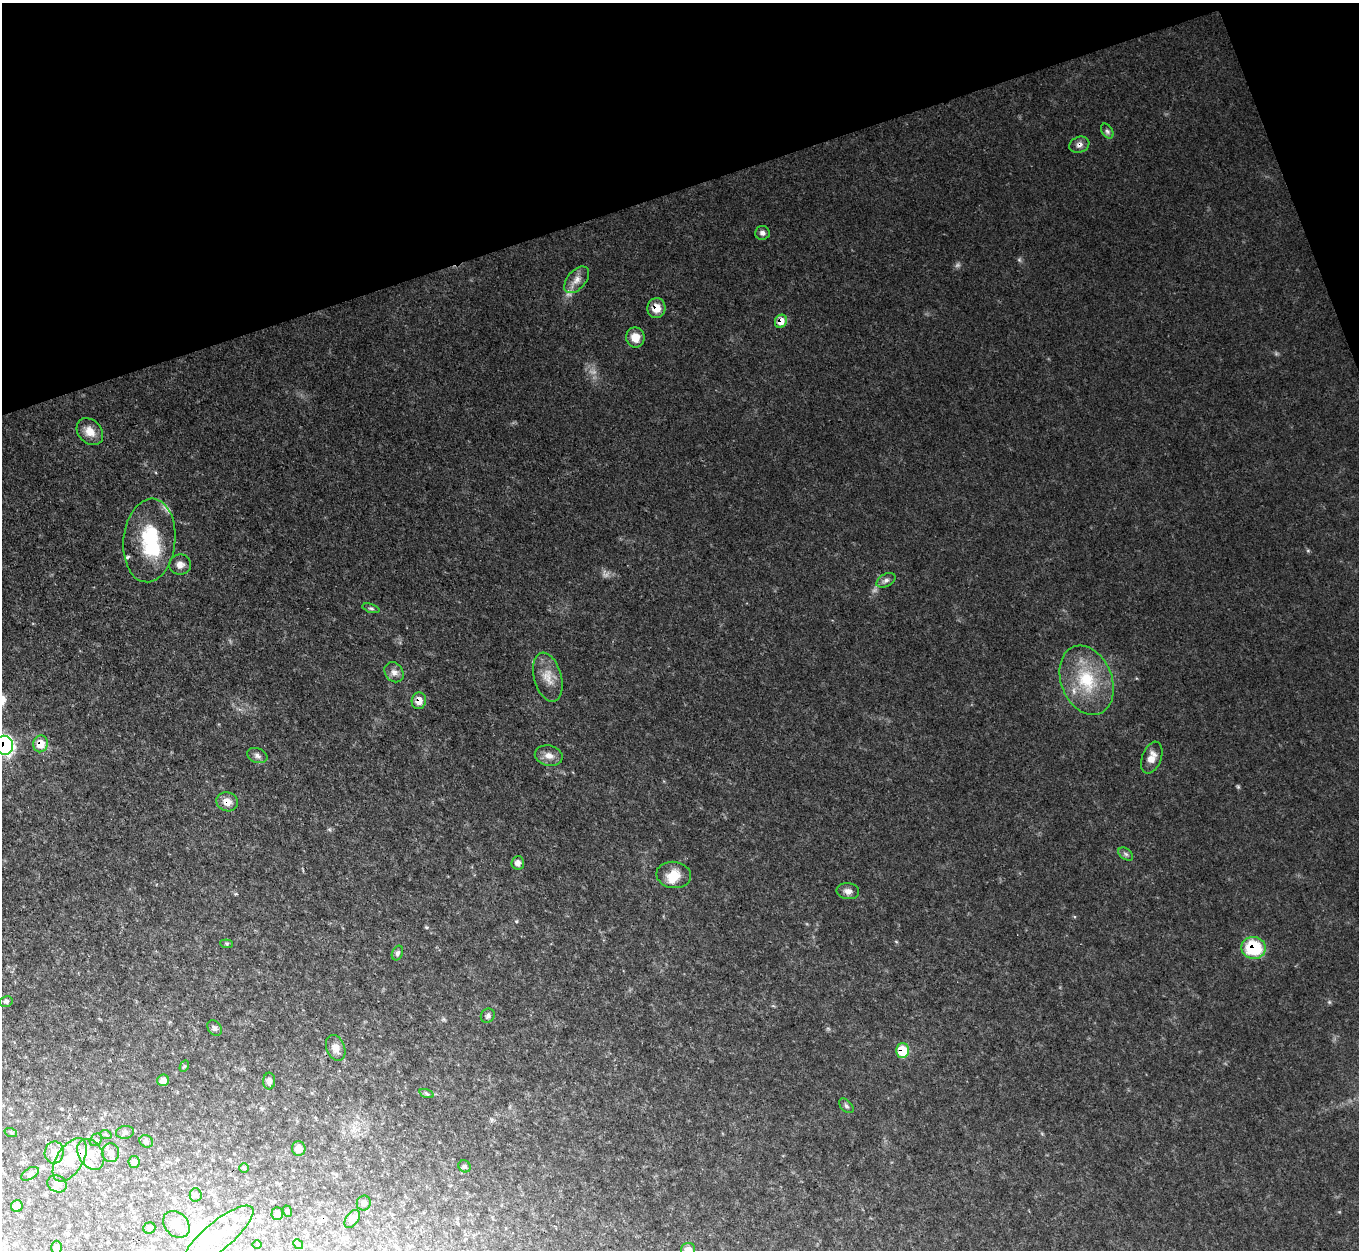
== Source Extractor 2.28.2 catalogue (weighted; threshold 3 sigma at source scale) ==
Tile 3 of 4 x 4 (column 3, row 1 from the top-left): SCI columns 2717-4073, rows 4020-5267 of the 5431 x 5416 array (HDU 1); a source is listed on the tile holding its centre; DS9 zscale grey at full resolution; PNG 1361 x 1252 px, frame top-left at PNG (2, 3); each listed source drawn as its Kron ellipse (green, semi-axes under 4 px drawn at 4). Shown black and unused: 17% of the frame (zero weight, under 3 of 4 exposures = <1% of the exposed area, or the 3 px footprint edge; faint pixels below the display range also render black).
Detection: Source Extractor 2.28.2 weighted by HDU 2 'WHT'; one run over the whole footprint, this tile lists its part. Background 0.0864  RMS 0.0076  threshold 0.034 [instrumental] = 3 sigma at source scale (4.5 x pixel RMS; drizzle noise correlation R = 1.50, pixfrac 1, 0.05/0.05 arcsec/px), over >= 5 px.
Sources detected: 86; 1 too faint to see at this stretch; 5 inside a brighter object's white glare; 1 cosmic-ray / hot-pixel residue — neither listed nor drawn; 12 inside a brighter listed object's ellipse — not listed separately; the other 67 listed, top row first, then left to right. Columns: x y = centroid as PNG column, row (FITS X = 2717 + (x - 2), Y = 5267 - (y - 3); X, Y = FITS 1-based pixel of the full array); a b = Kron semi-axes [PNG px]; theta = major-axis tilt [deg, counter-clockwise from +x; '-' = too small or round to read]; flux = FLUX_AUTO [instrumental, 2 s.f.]
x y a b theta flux
1107 131 8 5 -59 2
1079 145 10 8 20 3.7
762 233 7 7 - 2.7
577 280 16 9 50 6.6
656 308 10 9 - 9.7
781 321 7 6 - 11
635 337 10 9 - 8.8
90 432 15 11 -47 9.3
149 540 42 26 84 51
180 565 11 10 - 4.7
886 580 10 6 29 2.8
371 608 9 4 -18 1.5
394 672 11 9 -49 4.5
548 677 25 13 -74 12
1087 680 36 25 -68 43
419 701 8 7 - 7.5
40 744 8 7 - 14
4 745 9 8 - 220
257 756 10 7 -21 3
549 756 14 10 -12 6.3
1152 758 16 9 70 7.3
227 802 11 9 -18 6.7
1126 854 8 5 -36 2
518 863 7 6 - 3.7
674 875 17 13 -6 13
848 891 11 8 -7 4.3
227 944 6 4 -6 1.1
1253 948 12 11 - 43
397 953 7 5 66 1.8
6 1001 6 5 - 1.8
488 1016 7 6 - 2
215 1028 8 6 -55 2.4
336 1048 13 9 -68 5.4
902 1050 7 6 - 26
184 1066 6 4 58 0.94
163 1080 6 5 - 4.6
269 1081 8 6 86 3.2
426 1094 7 3 -19 1.3
846 1106 9 5 -45 1.8
125 1132 9 6 7 2.1
11 1133 6 4 -19 1
106 1135 6 3 -20 0.95
96 1140 7 5 46 1.7
146 1141 7 6 - 2.6
299 1148 7 7 - 6
54 1152 11 9 79 6.2
111 1153 9 8 - 5.7
91 1154 17 12 -57 11
70 1160 24 13 58 17
134 1162 6 5 - 3.1
464 1166 6 5 - 1.7
244 1168 5 4 - 1.2
30 1174 10 5 31 2.2
57 1184 10 8 -28 5.1
196 1195 6 6 - 1.7
364 1203 7 7 - 2.8
17 1206 6 6 - 3.8
287 1211 6 3 -73 0.84
277 1213 6 5 - 2.8
352 1219 10 6 55 3.6
176 1224 15 11 -47 11
149 1228 6 5 - 2.2
218 1236 44 14 40 28
257 1244 5 3 - 0.63
298 1244 5 4 - 1.1
56 1247 6 5 - 3.2
688 1250 7 6 - 6.2
Overlapping masked pixels (flux is a lower limit): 10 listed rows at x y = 1079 145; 656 308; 781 321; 419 701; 40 744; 4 745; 227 802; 1253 948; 902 1050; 70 1160
Isophote crosses this tile's border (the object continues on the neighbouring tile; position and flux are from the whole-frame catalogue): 2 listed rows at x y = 4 745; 688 1250
Unlisted compact peaks at least as high as the median listed source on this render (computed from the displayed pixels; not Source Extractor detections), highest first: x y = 516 921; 1308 551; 1329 1002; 1019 260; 426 927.